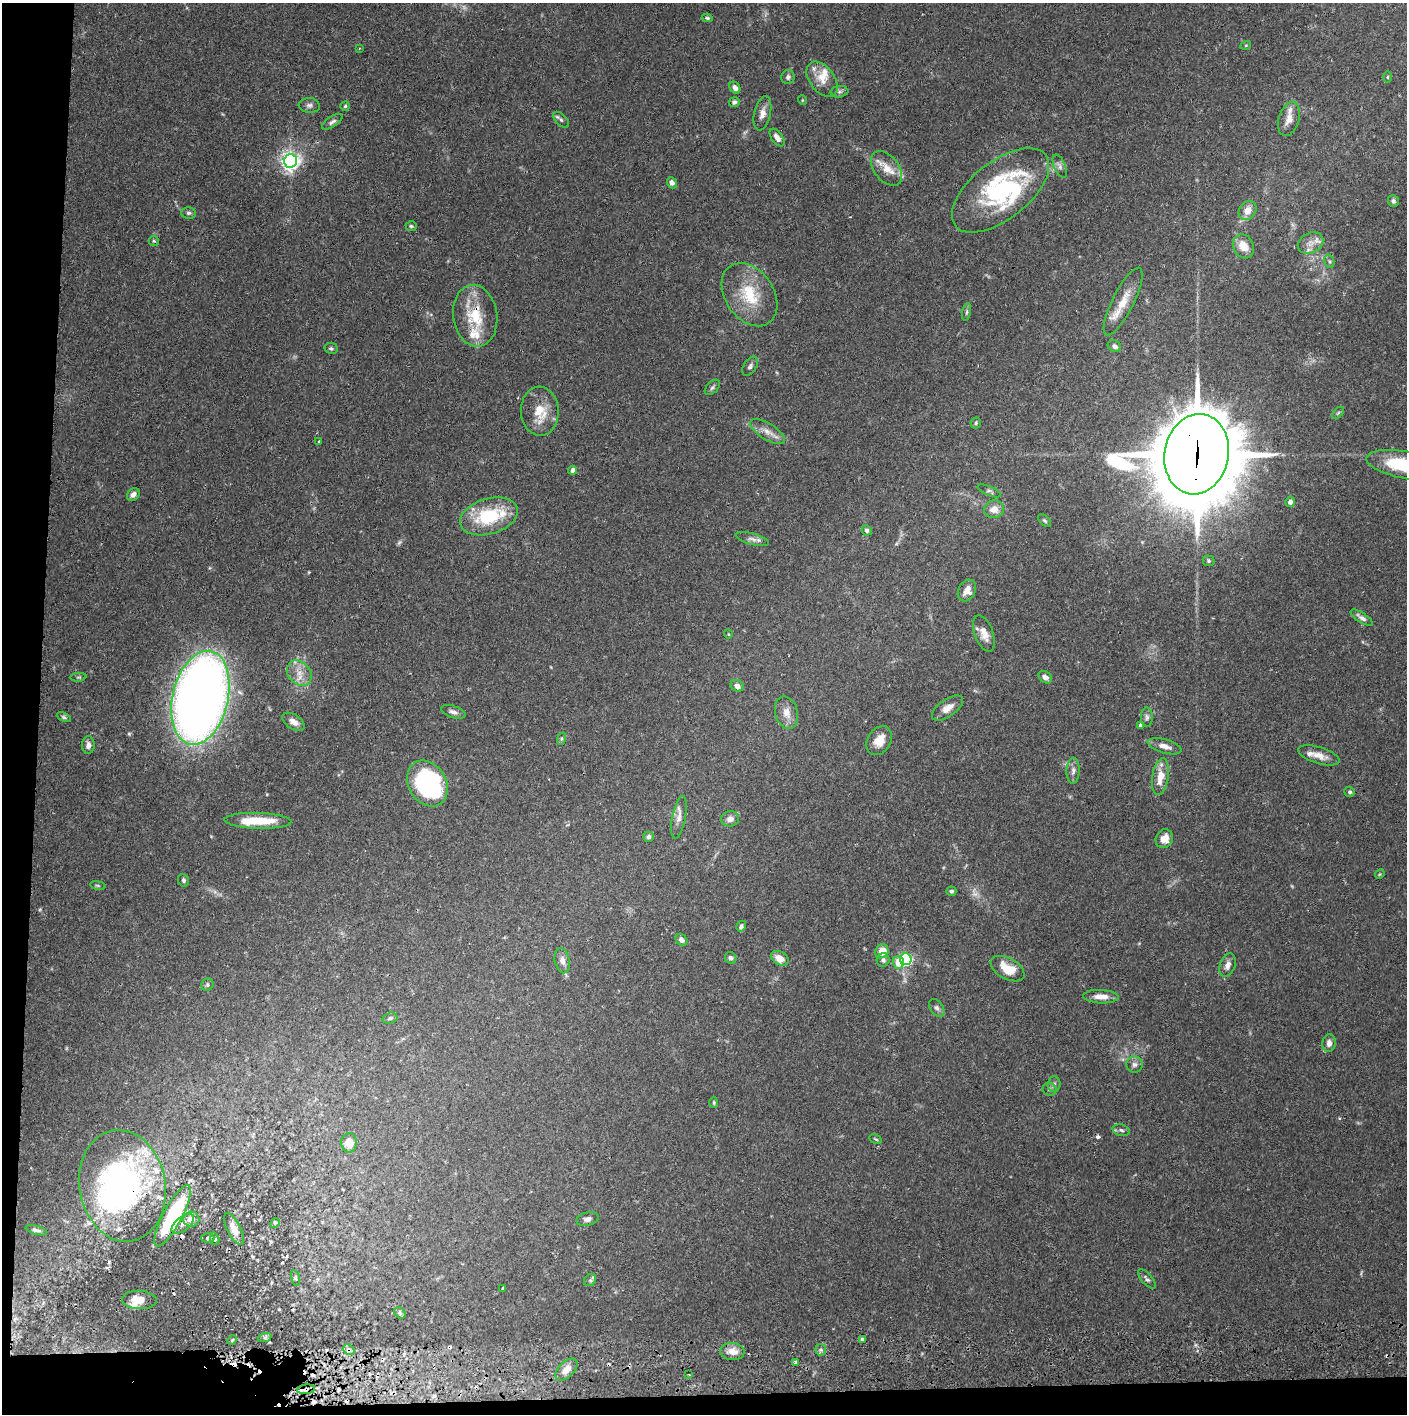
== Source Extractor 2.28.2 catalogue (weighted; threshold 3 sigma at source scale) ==
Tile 7 of 3 x 3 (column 1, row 3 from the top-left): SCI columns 7-1411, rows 65-1476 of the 4229 x 4358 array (HDU 1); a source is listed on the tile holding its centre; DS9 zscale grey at full resolution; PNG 1409 x 1416 px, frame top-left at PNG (2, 3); each listed source drawn as its Kron ellipse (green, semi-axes under 4 px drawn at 4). Shown black and unused: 5% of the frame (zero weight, under 2 of 3 exposures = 3% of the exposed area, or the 3 px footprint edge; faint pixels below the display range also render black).
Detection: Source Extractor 2.28.2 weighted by HDU 2 'WHT'; one run over the whole footprint, this tile lists its part. Background 0.068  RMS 0.0049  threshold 0.0221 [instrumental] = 3 sigma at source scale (4.5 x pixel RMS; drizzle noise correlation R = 1.50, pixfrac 1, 0.05/0.05 arcsec/px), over >= 5 px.
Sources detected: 167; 4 too faint to see at this stretch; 4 inside a brighter object's white glare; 10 cosmic-ray / hot-pixel residue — neither listed nor drawn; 11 inside a brighter listed object's ellipse — not listed separately; the other 138 listed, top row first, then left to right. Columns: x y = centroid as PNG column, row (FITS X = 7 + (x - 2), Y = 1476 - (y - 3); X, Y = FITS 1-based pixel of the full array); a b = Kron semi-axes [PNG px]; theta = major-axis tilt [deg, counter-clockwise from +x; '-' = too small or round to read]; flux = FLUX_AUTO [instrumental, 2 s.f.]
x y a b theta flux
707 18 5 3 - 0.89
1246 45 5 3 - 0.46
359 48 3 2 - 0.35
788 77 7 6 - 1.3
1388 77 6 4 89 0.54
822 79 20 12 -53 7
735 88 6 5 - 2.3
839 92 9 5 6 1.2
802 100 5 3 - 0.4
734 102 5 5 - 1.4
309 105 10 7 -6 1.9
345 106 5 4 - 0.66
762 113 17 8 77 3.6
1289 119 17 10 72 4.4
561 120 10 5 -47 1.2
332 122 11 5 33 1.5
777 138 10 5 -56 2.6
290 161 7 6 - 220
1060 166 12 5 -68 1.7
887 168 20 12 -52 7.1
672 183 6 5 - 2.1
1001 190 57 29 38 59
1393 201 6 5 - 1.3
1247 210 10 8 52 5.4
189 213 7 5 1 1
411 226 5 4 - 0.72
154 241 5 5 - 0.73
1311 243 13 10 25 3.9
1243 246 12 10 -61 6.7
1329 261 7 5 -72 0.86
749 295 34 24 -56 22
1123 301 37 10 63 10
967 312 9 3 79 0.9
475 316 31 22 -82 20
1114 346 7 5 -27 1.8
331 348 7 5 -10 1.1
750 366 11 6 58 1.5
712 387 9 5 45 1.2
540 411 24 19 -87 12
1338 413 7 4 45 0.87
976 423 5 5 - 0.89
767 432 20 8 -32 4.5
319 442 3 3 - 0.71
1197 454 40 32 78 7500
1405 465 39 13 -11 32
573 470 4 4 - 2.4
989 491 12 4 -23 1.2
133 494 7 5 45 2.3
1290 502 5 5 - 1.6
994 509 10 9 - 4.5
489 516 30 17 17 28
1045 520 8 4 -45 0.88
867 530 5 5 - 1.2
752 539 17 5 -16 2.5
1208 561 6 5 - 0.79
967 590 11 8 61 4.6
1362 618 13 5 -34 2
728 634 5 3 - 0.38
984 634 19 9 -70 5.4
299 673 14 11 -50 5.6
78 677 8 3 5 0.59
1045 677 7 5 -38 2.3
737 686 7 5 -29 2.1
200 698 48 27 77 580
947 708 18 8 35 4.6
453 712 13 6 -19 2.1
786 713 16 11 -75 4.8
64 717 7 4 -25 0.83
1147 717 9 6 90 1.4
293 722 12 7 -34 3.6
1140 725 4 4 - 0.81
561 739 6 4 71 0.69
879 741 15 11 58 6.7
88 745 9 6 87 2
1165 746 17 7 -16 3.5
1319 755 21 8 -17 5.1
1073 771 13 6 88 2.2
1160 777 18 8 82 7.7
428 783 24 18 -58 73
1350 792 5 5 - 0.93
679 817 22 7 79 3.6
730 819 9 8 - 2.9
258 821 33 8 -2 16
648 837 5 5 - 1.3
1164 839 9 8 - 4.5
1380 874 5 4 - 0.54
184 880 6 5 - 0.97
98 885 8 4 -9 0.76
951 891 5 4 - 0.95
741 926 5 4 - 1.3
681 940 6 5 - 2.1
882 951 7 6 - 6.1
731 958 6 5 - 1.3
780 958 9 6 -30 5.2
906 959 6 5 - 79
883 960 6 6 - 1.4
562 961 13 7 -78 3.2
898 962 6 5 - 8.2
1228 965 12 7 70 2.8
1007 969 18 10 -28 10
207 985 6 5 - 0.97
1101 997 18 6 -2 4.6
937 1008 10 6 -56 1.6
390 1018 7 5 15 1
1329 1043 9 6 83 2.8
1134 1064 8 8 - 1.8
1054 1084 8 6 89 1.4
1050 1089 7 6 - 1.2
714 1102 5 4 - 0.62
1121 1130 9 5 -13 1.4
876 1139 7 3 -27 0.61
349 1143 10 8 -88 6.9
122 1186 56 43 -80 130
172 1216 34 9 62 53
191 1219 8 7 - 3.8
587 1219 11 7 13 2
275 1223 5 4 - 0.5
183 1224 13 7 37 2.9
234 1229 17 7 -62 4.7
36 1230 11 4 -16 1.5
208 1238 6 5 - 0.99
215 1239 6 4 -72 0.76
295 1278 8 3 -77 0.74
1147 1279 12 5 -50 1.4
590 1280 6 5 - 0.94
503 1288 3 3 - 1.4
139 1300 17 9 -3 5.4
400 1313 6 5 - 0.81
265 1337 7 4 19 0.72
862 1339 4 3 - 1.9
232 1340 5 3 - 0.52
349 1350 6 4 -41 1
821 1350 6 5 - 1
732 1351 12 8 -5 4.8
796 1362 3 3 - 1.4
566 1370 13 7 44 4.4
689 1375 3 2 - 0.35
306 1389 9 4 8 1.3
Overlapping masked pixels (flux is a lower limit): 6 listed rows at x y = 475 316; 1197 454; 122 1186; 172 1216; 349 1350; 306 1389
Isophote crosses this tile's border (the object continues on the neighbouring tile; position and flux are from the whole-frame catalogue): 1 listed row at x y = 1405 465